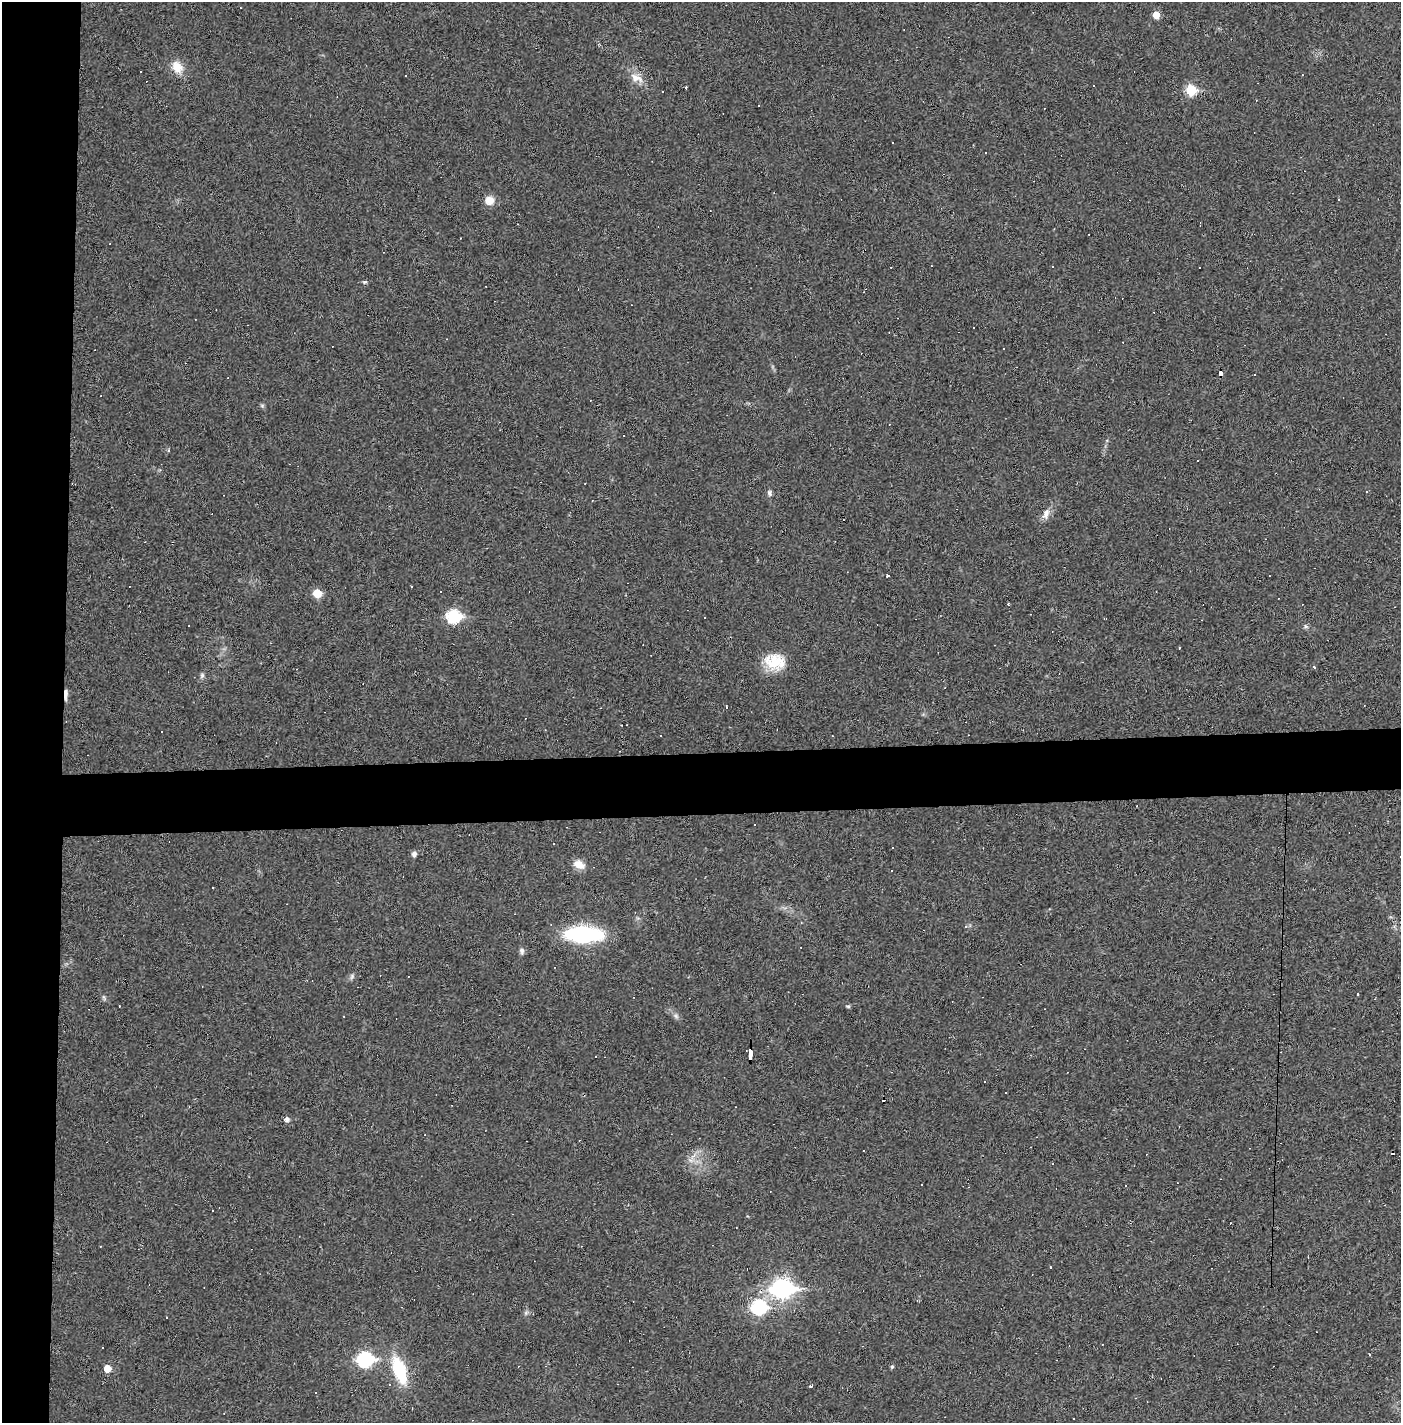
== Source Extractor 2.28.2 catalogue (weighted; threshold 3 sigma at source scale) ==
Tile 4 of 3 x 3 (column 1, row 2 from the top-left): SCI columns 34-1432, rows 1435-2855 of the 4277 x 4302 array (HDU 1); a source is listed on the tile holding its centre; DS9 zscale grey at full resolution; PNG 1403 x 1425 px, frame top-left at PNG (2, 2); no overlay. Shown black and unused: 9% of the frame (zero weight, under 2 of 3 exposures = <1% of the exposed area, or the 3 px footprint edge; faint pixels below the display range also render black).
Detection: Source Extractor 2.28.2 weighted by HDU 2 'WHT'; one run over the whole footprint, this tile lists its part. Background 0.0281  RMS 0.0061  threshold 0.0273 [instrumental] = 3 sigma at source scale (4.5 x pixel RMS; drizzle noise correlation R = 1.50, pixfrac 1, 0.05/0.05 arcsec/px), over >= 5 px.
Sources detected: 102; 50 cosmic-ray / hot-pixel residue — not listed; the other 52 listed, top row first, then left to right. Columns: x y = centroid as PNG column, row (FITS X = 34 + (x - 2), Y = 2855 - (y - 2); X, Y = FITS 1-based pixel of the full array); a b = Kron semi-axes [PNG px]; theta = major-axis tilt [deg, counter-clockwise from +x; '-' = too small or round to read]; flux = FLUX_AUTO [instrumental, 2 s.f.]
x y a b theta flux
1156 15 6 5 - 7.3
177 67 15 12 -50 8.2
636 78 19 10 -23 6.1
686 88 3 2 - 0.63
1191 90 6 6 - 27
759 106 3 2 - 0.42
985 153 2 2 - 0.38
489 200 11 10 - 5.4
365 282 4 3 - 1.6
1004 348 2 2 - 0.55
1220 374 4 4 - 35
1255 375 3 3 - 1.5
769 493 8 6 -86 1.5
1046 514 15 8 75 3.9
888 576 4 2 - 0.71
411 586 3 3 - 2.9
441 591 3 3 - 1.3
317 593 6 6 - 13
1008 604 3 3 - 0.48
453 616 7 7 - 66
1306 626 7 5 -44 1.2
1179 648 3 3 - 0.93
775 662 26 18 -17 16
1314 667 3 3 - 7.9
202 675 7 5 89 1.2
66 694 14 4 89 2.8
726 707 4 3 - 3.1
661 736 3 2 - 0.5
414 854 6 6 - 1.8
579 864 15 10 -28 5.5
966 926 5 4 - 0.75
583 934 29 12 -1 79
522 950 8 6 -80 1.8
352 976 8 4 60 1.3
1358 994 3 3 - 1.4
848 1006 6 4 -1 0.72
676 1016 7 4 -71 1.3
750 1054 10 3 89 130
1006 1093 3 2 - 0.51
287 1119 5 5 - 2.1
100 1246 3 2 - 0.38
1050 1267 3 2 - 0.39
782 1288 10 8 2 260
759 1307 8 7 - 82
166 1317 3 3 - 6.1
1102 1344 2 2 - 0.52
365 1359 8 7 - 93
892 1367 5 4 - 0.92
107 1369 6 5 - 7.1
399 1370 28 12 -70 32
810 1386 4 3 - 0.56
315 1392 3 3 - 1.1
Overlapping masked pixels (flux is a lower limit): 3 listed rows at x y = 1220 374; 66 694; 750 1054
Unlisted compact peaks at least as high as the median listed source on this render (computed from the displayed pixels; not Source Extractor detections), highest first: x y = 262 406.